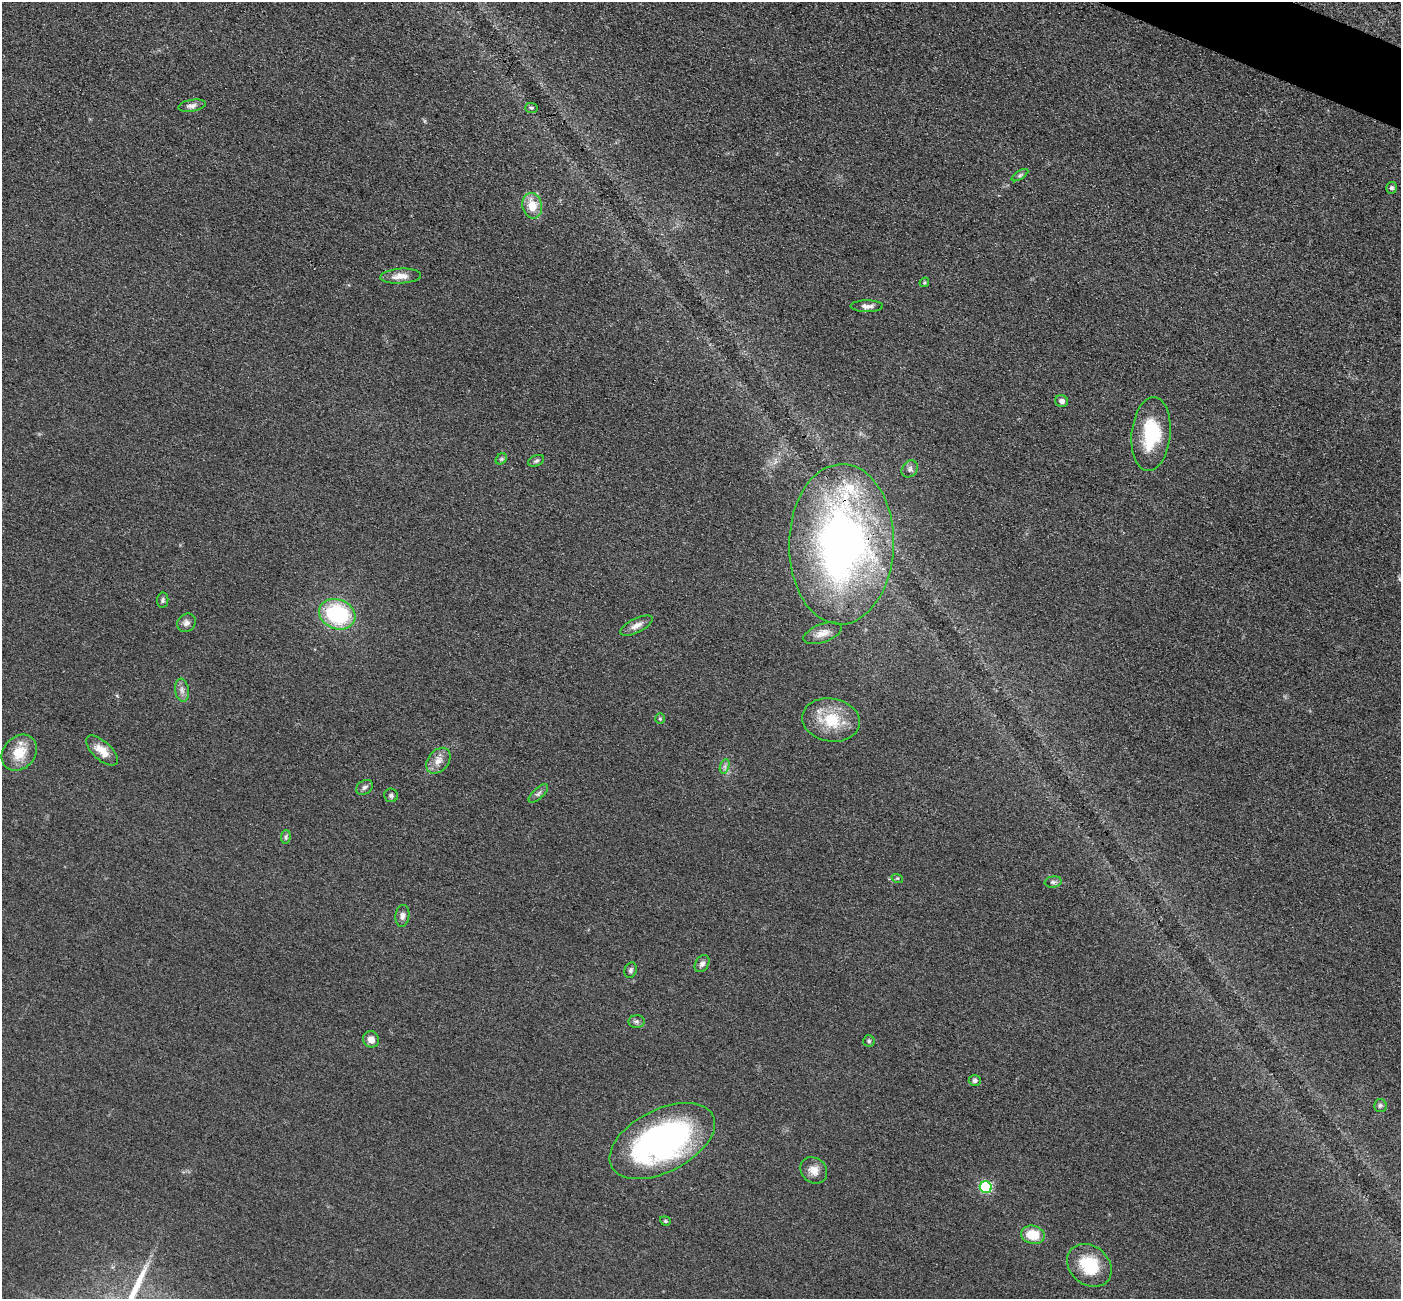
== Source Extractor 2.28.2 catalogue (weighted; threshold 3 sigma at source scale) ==
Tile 10 of 4 x 4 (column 2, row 3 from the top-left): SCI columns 1425-2823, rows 1601-2897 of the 5647 x 5660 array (HDU 1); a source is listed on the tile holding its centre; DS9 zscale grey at full resolution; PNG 1403 x 1301 px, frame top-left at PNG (2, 2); each listed source drawn as its Kron ellipse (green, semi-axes under 4 px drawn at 4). Shown black and unused: <1% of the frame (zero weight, under 3 of 4 exposures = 3% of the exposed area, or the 3 px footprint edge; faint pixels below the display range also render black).
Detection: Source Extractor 2.28.2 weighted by HDU 2 'WHT'; one run over the whole footprint, this tile lists its part. Background 0.0486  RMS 0.0085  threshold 0.0382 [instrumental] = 3 sigma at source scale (4.5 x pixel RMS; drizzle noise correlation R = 1.50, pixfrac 1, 0.05/0.05 arcsec/px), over >= 5 px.
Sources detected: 47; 1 inside a brighter listed object's ellipse — not listed separately; the other 46 listed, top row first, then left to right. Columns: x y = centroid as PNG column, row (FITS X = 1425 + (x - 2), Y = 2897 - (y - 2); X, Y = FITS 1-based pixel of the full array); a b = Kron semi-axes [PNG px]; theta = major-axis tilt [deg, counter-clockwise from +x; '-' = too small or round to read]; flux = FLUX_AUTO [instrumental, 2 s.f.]
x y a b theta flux
192 106 14 6 10 3.5
531 108 6 5 - 1.5
1020 175 9 4 32 1.7
1392 188 6 5 - 2.4
532 206 13 9 -79 15
401 276 20 7 3 8.2
924 282 5 4 - 1.1
867 306 16 6 0 4.1
1062 401 6 6 - 4
1151 434 37 19 84 46
501 459 6 5 - 1.4
536 461 8 5 23 1.8
910 469 9 7 53 2.9
841 544 80 52 89 440
163 600 7 5 82 1.8
337 614 19 14 -22 79
186 623 10 8 47 3.7
636 626 17 7 26 5.8
823 633 20 9 20 7.9
182 690 11 7 -82 4
660 719 5 5 - 1.2
831 720 29 21 -10 32
102 751 20 9 -42 11
19 753 20 16 48 18
438 761 14 10 50 7.4
725 766 7 4 72 2.2
365 787 9 6 35 2.5
538 793 12 5 43 2.6
391 795 7 7 - 2.3
286 837 7 5 84 1.7
897 878 6 3 -17 1.1
1053 882 8 5 8 2.2
402 916 11 7 82 3.6
702 964 9 6 55 3.3
630 970 8 6 69 2.1
637 1021 8 6 -1 2.2
371 1039 8 7 - 5.5
869 1041 5 5 - 1.4
975 1081 6 5 - 2.2
1380 1105 6 6 - 1.9
662 1141 57 31 27 260
814 1170 14 12 -41 8.2
986 1187 6 6 - 83
665 1221 5 4 - 1.1
1033 1235 12 9 -11 18
1089 1265 24 19 -39 35
Overlapping masked pixels (flux is a lower limit): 1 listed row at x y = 841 544